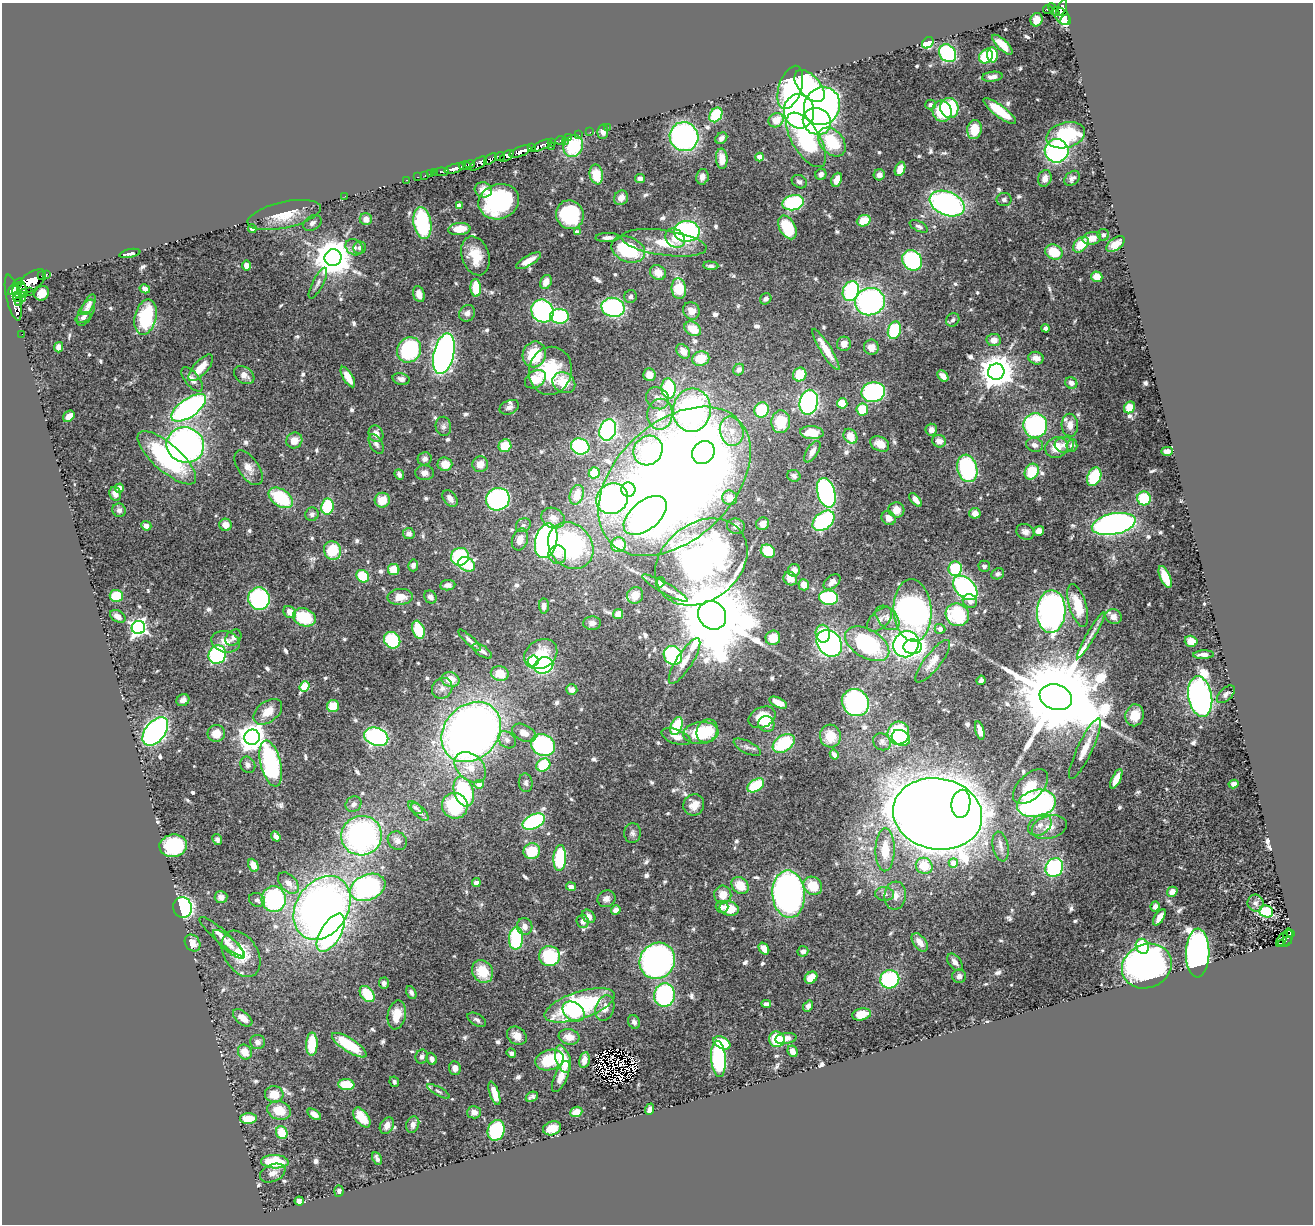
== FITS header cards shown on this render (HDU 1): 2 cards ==
NAXIS1  =                 1311
NAXIS2  =                 1222

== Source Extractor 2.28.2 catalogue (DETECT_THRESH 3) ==
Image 1311 x 1222 px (HDU 1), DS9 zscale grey, 1 PNG px = 1 image px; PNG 1315 x 1226 px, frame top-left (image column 1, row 1222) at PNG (2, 3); each listed source drawn as its Kron ellipse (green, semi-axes under 4 px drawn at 4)
Background 0.667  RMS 0.025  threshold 0.0745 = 3 sigma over >= 5 px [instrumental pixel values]
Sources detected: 701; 6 with non-positive FLUX_AUTO (blend fragments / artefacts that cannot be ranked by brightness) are neither listed nor drawn; of the other 695, the 500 brightest by FLUX_AUTO listed and drawn (195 fainter detections omitted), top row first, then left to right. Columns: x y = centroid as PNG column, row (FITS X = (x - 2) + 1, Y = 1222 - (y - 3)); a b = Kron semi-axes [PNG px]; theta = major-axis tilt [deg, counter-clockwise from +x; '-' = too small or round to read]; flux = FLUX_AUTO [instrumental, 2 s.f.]
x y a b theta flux
1062 8 8 4 65 640
1048 9 5 3 - 170
1054 9 7 3 -52 310
1062 16 11 6 -46 540
1036 20 7 6 - 15
1065 20 6 4 62 210
928 43 6 5 - 78
1002 45 13 5 -44 24
947 53 10 8 -49 220
992 55 8 5 -85 38
986 56 7 6 - 75
992 77 10 5 7 8.7
810 86 19 10 -48 190
790 87 22 11 72 170
930 104 5 5 - 5.7
822 106 19 17 59 610
949 108 10 9 - 110
799 111 17 15 -83 510
942 111 11 9 -75 63
1000 111 20 5 -37 58
716 115 8 6 56 97
776 120 8 7 - 28
817 121 14 13 - 230
607 127 2 2 - 7.5
974 130 9 7 80 36
603 131 7 5 84 7.5
590 132 2 2 - 8.4
579 135 2 2 - 13
1066 135 20 12 15 110
684 137 15 14 - 420
569 138 3 3 - 53
721 138 6 5 - 7.6
560 140 4 3 - 130
806 140 31 14 -59 200
565 141 2 2 - 5.7
552 142 4 3 - 200
832 142 16 11 -49 71
542 145 10 4 27 1100
552 146 3 2 - 39
573 146 11 9 68 70
531 147 4 3 - 280
520 151 11 5 19 2400
1057 151 12 11 - 280
500 156 5 4 - 310
507 156 8 4 38 2100
760 157 4 4 - 25
490 159 7 4 40 440
722 159 10 6 -86 18
470 164 5 3 - 510
478 164 10 5 35 230
465 166 6 4 -7 650
454 169 10 4 15 1700
900 169 7 5 69 21
442 172 6 3 -6 65
435 173 2 2 - 15
431 174 2 2 - 18
596 174 10 6 -79 26
821 174 6 5 - 6.8
879 175 5 5 - 9.5
425 176 3 2 - 23
418 177 3 2 - 19
702 177 8 6 78 11
1045 178 8 6 71 13
1072 178 9 6 43 6.9
640 179 5 4 - 7.2
407 180 3 2 - 25
837 180 7 5 66 18
799 182 8 6 -32 5.7
483 190 9 7 -16 13
345 196 2 2 - 6.3
621 198 7 7 - 12
1004 199 7 6 - 5.9
499 202 21 17 19 240
793 203 11 7 14 160
947 204 18 12 -22 450
459 205 4 4 - 11
284 215 37 13 12 44
570 215 14 13 - 150
366 219 6 6 - 9.5
864 221 7 5 20 34
312 223 10 7 32 6.9
422 223 16 9 -81 160
919 226 10 5 -26 5.9
787 227 13 8 -61 76
252 228 4 4 - 6.9
459 229 11 6 5 32
687 231 13 10 1 300
577 232 4 4 - 9.3
1103 235 6 5 - 4.9
607 238 12 4 1 9.8
675 238 11 9 -44 18
1092 238 9 6 12 15
664 243 43 12 -8 60
1115 244 10 6 36 15
1081 245 9 6 45 40
354 247 9 7 -35 8.6
360 248 6 6 - 4.8
628 249 18 12 -24 120
1054 252 9 7 -26 46
130 253 10 3 11 6.5
475 256 20 13 -73 41
333 258 8 8 - 4600
912 260 11 9 -50 200
529 261 14 5 30 18
247 266 5 4 - 14
711 266 7 4 -4 5.9
658 273 8 7 - 21
46 274 3 3 - 95
42 275 3 3 - 29
1097 277 5 5 - 21
32 281 16 8 36 4100
546 282 7 5 67 15
318 283 17 5 63 7.2
15 287 10 4 50 1300
476 288 9 5 -86 50
679 288 10 7 -83 56
145 289 5 4 - 8.3
19 290 8 7 - 1500
851 291 10 8 67 200
30 292 3 2 - 16
23 293 4 3 - 310
42 293 8 7 - 17
419 294 8 5 -70 13
630 296 6 6 - 4.9
13 298 23 6 -77 3300
19 298 6 3 -8 430
766 299 6 5 - 5.6
19 301 4 3 - 340
870 302 15 13 15 370
89 305 11 5 62 7.8
613 307 12 9 -12 290
542 311 12 10 -55 310
691 311 9 8 - 16
86 313 14 7 62 11
467 313 8 7 - 9.2
559 316 9 7 -3 140
83 317 8 4 21 4.7
145 317 18 11 76 120
953 320 7 6 - 4.7
1045 328 4 4 - 5.2
693 329 9 6 -33 30
894 330 9 6 73 110
22 334 2 2 - 9
994 340 7 6 - 13
844 344 7 7 - 13
59 347 5 4 - 11
871 347 7 7 - 14
826 349 24 5 -58 32
409 350 13 11 57 180
683 351 8 6 -53 15
444 354 21 10 76 730
534 354 13 11 69 65
1036 358 8 6 -14 14
701 359 8 7 - 36
201 368 16 7 49 25
739 370 6 5 - 7.2
550 371 24 21 76 95
996 372 8 8 - 3600
244 375 11 8 -33 12
649 375 6 6 - 14
800 375 7 6 - 40
943 376 6 4 -46 12
348 377 11 5 -59 21
192 379 14 7 -51 13
401 379 8 6 -13 7.4
535 379 11 8 34 35
564 383 12 10 -34 41
1071 383 6 5 - 7.9
668 389 10 7 -85 120
873 392 12 10 12 220
658 398 12 10 -38 12
809 402 12 9 78 310
842 403 5 5 - 41
509 407 10 6 24 6.8
1129 407 6 5 - 25
189 408 20 9 35 480
862 409 6 6 - 57
692 410 22 19 84 500
762 410 8 7 - 79
660 414 15 12 87 35
69 416 6 5 - 15
781 422 11 9 86 50
1070 425 11 8 -86 14
443 426 9 7 -81 5.7
1035 426 12 12 - 230
608 430 11 8 70 320
931 430 6 5 - 9.6
732 431 15 11 -76 27
812 433 12 6 -4 38
376 434 9 7 -60 10
850 436 8 6 -55 29
294 440 8 7 - 16
939 441 7 6 - 13
376 444 11 6 -61 6.1
880 444 10 7 -28 20
185 445 19 17 -18 630
1034 445 8 7 - 8
1064 445 9 8 - 8.5
1072 445 6 5 - 8
505 446 6 6 - 41
580 446 9 8 - 170
1057 447 11 10 - 28
648 450 15 14 - 130
1167 451 6 4 3 8.8
703 452 12 10 49 180
812 452 12 5 58 12
167 458 37 13 -41 190
425 459 7 6 - 6.4
445 464 7 7 - 24
480 464 8 8 - 18
249 468 20 10 -56 16
967 468 14 10 -76 170
1032 472 8 6 61 50
424 473 9 7 -3 9.6
594 473 6 5 - 44
399 474 5 4 - 5.6
794 476 7 6 - 5.4
1094 477 10 6 67 79
674 481 89 58 44 3300
119 488 5 4 - 13
628 490 7 7 - 65
826 493 15 9 -73 340
115 494 7 5 -68 10
577 495 10 7 71 24
281 498 13 8 -34 92
730 498 7 7 - 19
1144 498 7 6 - 69
450 499 9 6 -53 12
498 499 12 11 - 330
612 499 16 15 - 430
382 500 7 7 - 26
915 500 8 4 -50 12
327 507 8 6 80 83
119 510 7 6 - 5.7
896 510 8 7 - 19
975 513 5 5 - 12
312 514 7 6 - 6
645 515 25 14 40 490
553 518 12 9 -27 15
889 518 7 6 - 12
824 521 12 8 39 190
763 524 7 6 - 11
1114 524 22 10 11 590
226 525 6 6 - 16
523 525 8 6 34 5.9
146 526 5 5 - 9.9
736 526 9 7 -15 7.9
1039 531 5 5 - 12
1025 532 9 7 -25 9.1
409 534 6 5 - 8.5
520 539 11 7 73 18
546 541 17 11 77 650
618 545 7 7 - 49
571 546 25 21 -49 260
332 550 9 8 - 55
768 551 7 6 - 51
557 555 9 9 - 19
460 557 9 8 - 130
701 562 50 38 38 680
467 564 9 6 -31 67
413 565 6 5 - 5.9
984 566 6 5 - 5.1
394 569 6 5 - 31
955 569 7 6 - 100
794 570 6 6 - 11
998 574 6 5 - 4.6
363 576 7 5 -43 65
1165 577 11 5 -67 35
790 579 7 6 - 19
660 582 5 4 - 5
832 582 10 6 39 10
448 585 7 5 6 8.1
804 585 5 5 - 17
665 588 26 5 -30 13
965 588 15 9 -45 290
635 595 8 8 - 19
116 596 6 6 - 48
400 597 12 8 6 23
430 597 7 6 - 7.9
829 598 9 7 -6 120
259 599 11 10 - 220
970 601 7 6 - 10
1078 605 22 8 -73 46
544 606 7 5 -87 7.1
913 610 31 19 -86 750
290 612 7 5 -45 16
1051 612 21 14 87 590
618 614 5 5 - 19
712 615 15 13 -49 32000
957 615 12 11 - 110
118 616 8 5 -33 9.6
304 617 12 8 -20 77
1113 617 8 7 - 10
887 618 14 9 -47 16
880 619 15 8 43 12
592 623 9 7 3 7.7
138 627 7 6 - 620
940 629 5 5 - 10
418 630 9 6 -71 62
823 634 9 7 -81 42
1091 635 26 4 60 11
233 638 9 7 43 7.7
773 638 7 7 - 32
392 640 9 7 -49 92
470 640 15 4 -42 7.5
1191 641 6 5 - 19
225 642 14 10 -16 19
829 643 14 11 -49 450
867 644 24 14 -31 200
906 644 14 12 53 420
913 647 9 7 -3 140
482 651 11 5 -34 8
541 654 17 14 32 43
217 655 9 8 - 170
673 655 10 9 - 190
1203 655 10 4 2 9.2
533 661 5 5 - 100
685 661 26 8 58 23
933 661 26 8 52 17
544 665 10 8 25 180
500 674 9 7 -15 27
450 679 9 7 -14 25
981 680 5 4 - 5.7
304 686 5 4 - 65
442 688 11 9 54 11
572 690 6 5 - 8.1
1226 694 11 6 44 5.8
1056 697 16 12 -19 41000
1200 697 20 12 -80 910
183 700 7 5 36 9.8
778 703 9 5 -26 21
855 703 14 13 - 320
333 706 6 6 - 31
268 712 16 10 38 25
1135 715 11 9 78 22
762 717 14 10 25 32
766 724 8 7 - 46
676 726 9 5 67 73
155 731 16 10 52 490
707 731 12 10 59 55
980 731 9 4 -75 11
471 732 33 27 46 1400
524 733 13 8 -27 16
701 733 17 11 6 81
898 733 11 10 - 130
216 734 8 8 - 23
830 736 11 10 - 30
252 737 8 7 - 2000
376 737 12 9 -21 270
676 737 15 7 -20 14
901 738 9 7 -28 75
507 740 9 7 -42 7.9
882 742 9 8 - 6.8
784 743 12 8 33 94
543 745 12 10 -32 230
747 747 15 6 -26 7.3
1085 749 33 7 65 24
834 755 5 4 - 7.5
271 764 23 10 -76 250
248 765 8 7 - 7.1
543 765 7 6 - 81
470 767 18 12 -42 30
1116 779 11 4 64 18
526 783 9 7 -83 5.5
479 784 4 4 - 17
1234 784 5 4 - 6.2
756 785 9 5 33 68
1030 787 21 12 44 37
464 791 15 10 -73 140
1036 803 19 13 13 400
353 804 8 7 - 5.7
961 804 14 9 84 270
694 805 11 10 - 18
455 806 13 12 - 110
415 808 8 5 -36 4.9
420 812 11 5 -46 6.6
938 814 45 35 -10 6800
534 822 12 7 25 240
1040 825 13 9 35 14
1049 827 18 11 15 22
632 833 10 8 84 6.5
362 836 20 19 - 440
276 837 5 4 - 10
217 839 6 4 -64 5.3
397 841 10 8 -38 9.2
173 846 14 11 7 140
1001 846 15 7 -78 12
885 850 21 9 89 38
532 851 8 8 - 52
560 858 13 6 87 120
953 863 4 4 - 27
253 865 7 5 -64 16
924 866 8 8 - 38
1054 868 10 8 57 170
288 883 12 8 -47 12
476 883 4 4 - 22
740 886 9 7 -46 33
813 886 10 8 -42 43
368 887 18 12 23 310
571 887 5 4 - 9.5
1172 892 5 4 - 12
789 894 24 16 -85 660
884 894 9 6 -5 7.5
723 895 9 8 - 24
895 896 14 11 84 15
221 897 6 6 - 7.1
274 899 13 12 - 200
606 899 9 8 - 11
257 900 8 6 -23 5.4
1255 903 8 8 - 6
1155 906 5 4 - 7.2
182 907 10 9 - 260
722 907 6 6 - 8.2
322 908 34 25 57 1100
729 909 10 7 -12 44
616 910 5 4 - 13
1266 912 7 5 -20 110
589 916 7 5 -44 10
1159 917 9 4 57 11
583 921 7 6 - 8
525 926 8 7 - 10
331 933 21 10 58 440
1290 934 4 3 - 85
222 937 29 6 -41 18
1288 937 9 5 82 130
516 938 11 7 88 130
1282 940 8 3 56 42
1285 941 7 3 26 68
920 942 10 6 -52 17
192 943 9 7 -55 12
229 944 20 6 -42 13
1142 946 8 6 -67 51
764 949 6 4 -53 18
803 951 5 5 - 6.6
1198 953 24 12 88 760
241 954 25 16 -58 53
549 956 10 10 - 140
657 961 19 17 52 520
955 962 10 6 -51 8.9
1147 966 25 21 24 770
482 971 12 10 -57 43
959 976 7 7 - 6.1
811 978 7 5 37 26
890 979 10 9 - 150
384 983 6 5 - 5.9
411 992 7 4 -64 4.8
367 994 9 6 -52 57
664 995 12 10 84 220
766 1004 5 4 - 9.5
580 1005 37 13 18 220
808 1006 6 4 54 6.8
605 1008 13 9 71 16
574 1012 12 8 -36 49
861 1014 9 6 11 30
397 1015 14 9 78 31
243 1018 11 6 -39 14
477 1020 10 5 -29 5.6
634 1022 7 5 -63 6.2
517 1036 10 8 -39 17
569 1037 10 7 -10 16
786 1038 11 5 8 9.6
777 1039 8 7 - 66
257 1042 7 7 - 7.9
722 1043 9 5 -26 51
312 1044 11 5 89 59
349 1045 20 7 -32 75
792 1051 6 5 - 12
245 1052 8 6 -58 21
511 1053 5 4 - 5
422 1057 7 6 - 6.8
432 1059 6 5 - 6.4
563 1059 14 7 -72 60
718 1059 18 7 -85 200
549 1060 14 10 16 65
584 1060 8 5 79 12
455 1068 7 6 - 9.4
561 1076 17 6 67 19
394 1082 5 4 - 4.8
346 1085 8 5 -4 52
438 1091 13 4 -29 4.6
494 1093 12 4 -71 17
274 1094 9 8 - 29
532 1097 6 4 26 5.1
650 1109 6 4 68 5.7
279 1110 12 9 -18 32
474 1112 7 6 - 9.2
576 1112 6 5 - 19
314 1114 7 4 -35 9.6
362 1117 11 6 -54 34
248 1118 8 5 3 29
413 1125 8 6 72 8.7
387 1126 9 6 60 13
552 1128 9 6 18 26
496 1130 10 8 71 120
282 1133 7 5 -68 42
377 1158 7 3 -65 5.1
275 1162 14 6 -2 68
273 1173 13 8 24 9
339 1191 5 4 - 4.6
299 1201 4 4 - 7.7
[195 fainter detections neither listed nor drawn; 6 non-positive-flux detections neither listed nor drawn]